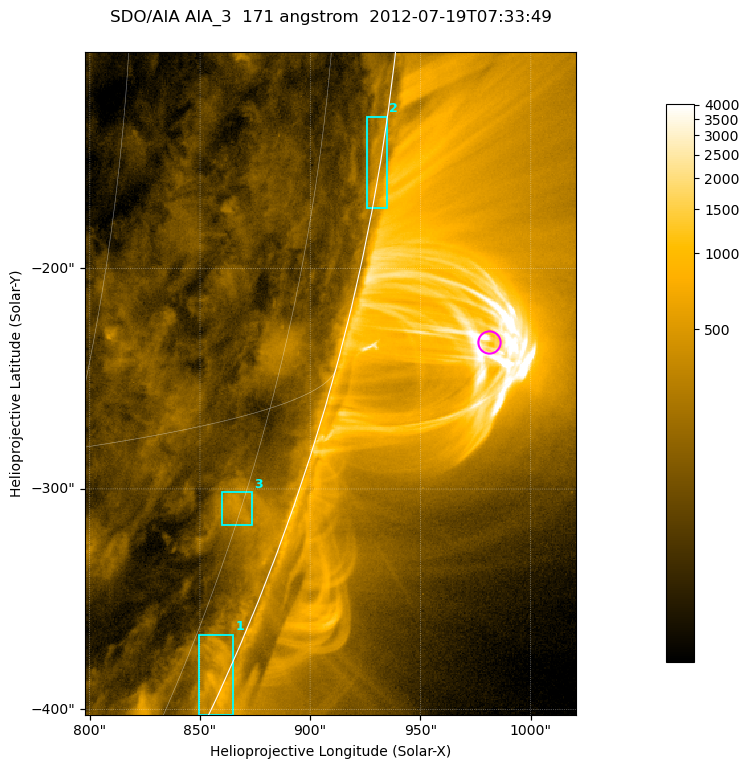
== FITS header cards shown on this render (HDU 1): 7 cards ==
TELESCOP= 'SDO/AIA '           / For AIA: SDO/AIA
INSTRUME= 'AIA_3   '           / For AIA: AIA_ATA1, AIA_ATA2, AIA_ATA3 or AIA_AT
WAVELNTH=                  171 / [angstrom] Wavelength
WAVEUNIT= 'angstrom'           / Wavelength unit: angstrom
DATE-OBS= '2012-07-19T07:33:49.140' / [ISO] Date when observation started; ISO 8
CTYPE1  = 'HPLN-TAN'           / CTYPE1; Typically HPLN
CTYPE2  = 'HPLT-TAN'           / CTYPE2; Typically HPLT

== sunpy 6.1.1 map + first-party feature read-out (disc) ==
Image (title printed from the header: SDO/AIA AIA_3  171 angstrom  2012-07-19T07:33:49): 371 x 501 px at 0.599 arcsec/px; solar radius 944 arcsec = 1575 px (partial field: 1.2% of the solar disc is inside the frame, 48% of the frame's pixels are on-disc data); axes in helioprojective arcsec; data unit not stated in the header (colour bar unlabelled)
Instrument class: DISC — disc imager (sunpy class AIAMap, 171 A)
Bright regions (active regions / flare kernels): reference = the on-disc median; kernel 3 px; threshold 5 sigma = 231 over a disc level ~102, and >= 1.15x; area >= 185 px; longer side >= 4 px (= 2.4 arcsec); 3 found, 3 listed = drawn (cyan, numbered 1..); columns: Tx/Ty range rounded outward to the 2 arcsec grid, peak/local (2 s.f.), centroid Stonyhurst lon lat
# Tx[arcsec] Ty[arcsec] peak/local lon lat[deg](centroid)
1 848..866 -404..-366 7.2 +81 -23
2 924..936 -174..-130 5.8 +85 -9
3 860..874 -318..-300 4.5 +74 -18
Off-limb structures (1.02-1.3 R_sun): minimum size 92 px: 3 found; the strongest spans PA ~250..260 deg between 1.02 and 1.13 R_sun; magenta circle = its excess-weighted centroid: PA ~255 deg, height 1.07 R_sun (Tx ~982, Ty ~-234 arcsec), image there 3.5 x the reference